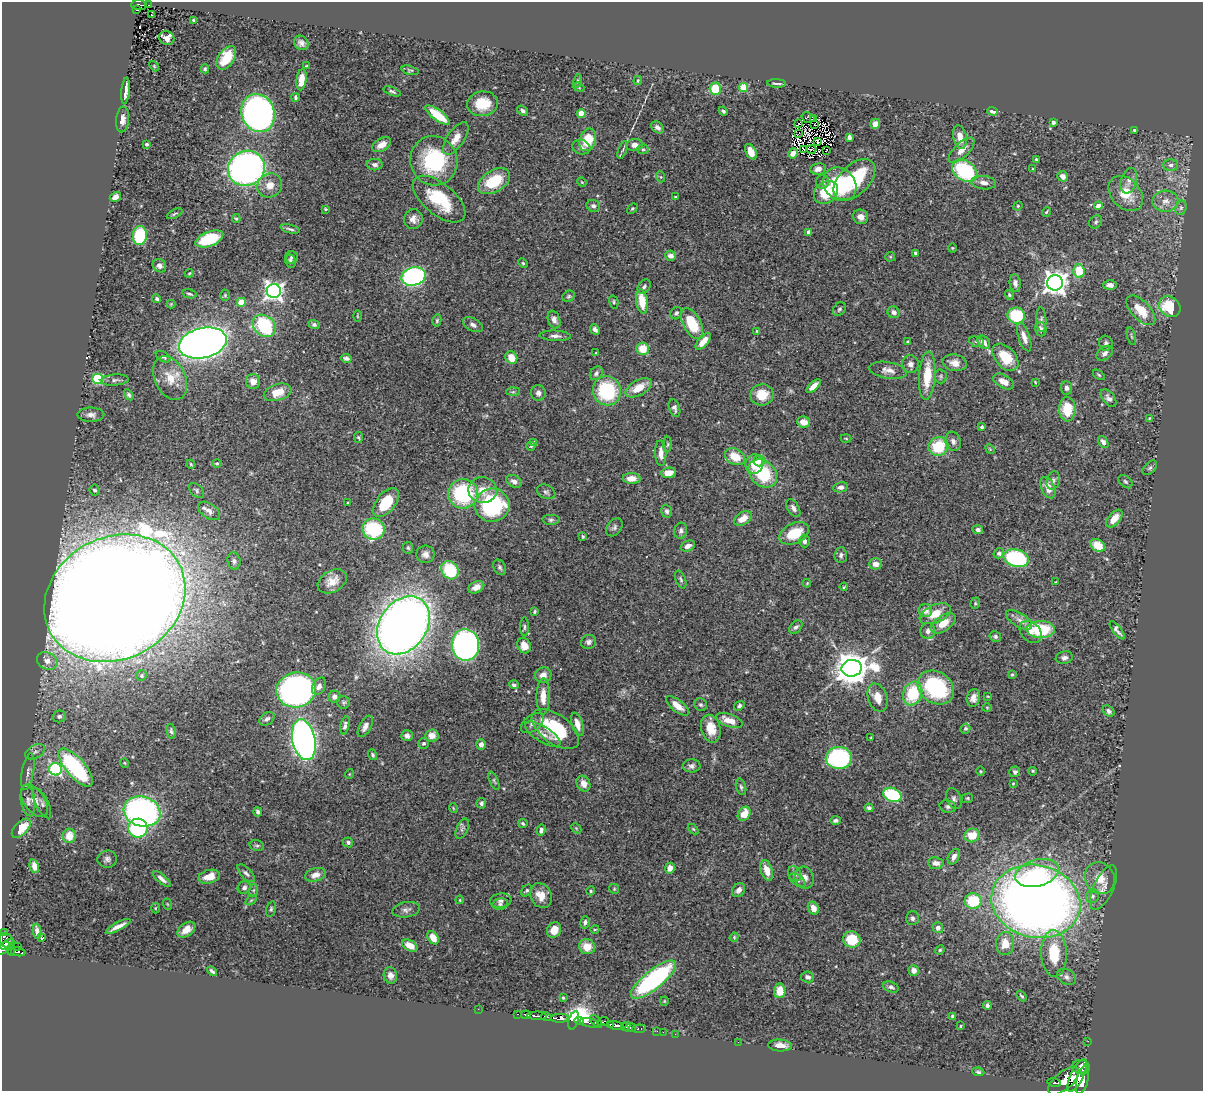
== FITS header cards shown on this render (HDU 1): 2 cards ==
NAXIS1  =                 1201
NAXIS2  =                 1089

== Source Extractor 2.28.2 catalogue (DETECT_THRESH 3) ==
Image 1201 x 1089 px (HDU 1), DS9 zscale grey, 1 PNG px = 1 image px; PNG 1205 x 1093 px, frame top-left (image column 1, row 1089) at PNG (2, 2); each listed source drawn as its Kron ellipse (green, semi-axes under 4 px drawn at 4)
Background 0.88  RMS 0.028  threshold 0.0844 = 3 sigma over >= 5 px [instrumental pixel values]
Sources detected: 452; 7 with non-positive FLUX_AUTO (blend fragments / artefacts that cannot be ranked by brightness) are neither listed nor drawn; the other 445 listed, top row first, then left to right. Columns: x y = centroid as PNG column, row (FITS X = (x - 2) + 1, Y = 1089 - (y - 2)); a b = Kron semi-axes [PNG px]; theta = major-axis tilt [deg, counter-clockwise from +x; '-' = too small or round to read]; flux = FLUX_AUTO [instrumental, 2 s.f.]
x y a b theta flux
139 5 8 5 -3 110
148 5 3 2 - 13
137 10 4 2 - 33
151 15 2 2 - 1.9
193 20 4 3 - 2.7
167 38 8 6 -19 14
301 43 8 6 -45 8.4
226 58 13 8 57 43
154 66 6 3 -47 2.2
307 66 3 3 - 2.1
205 69 4 4 - 3.2
410 70 9 4 -15 2.9
301 80 11 5 83 17
578 81 7 3 80 2.7
638 81 4 3 - 2.4
777 83 9 2 -3 4.3
579 87 6 4 -23 2.4
743 88 4 4 - 52
715 89 6 5 - 51
125 91 13 3 84 13
392 91 9 3 -21 4
295 97 4 3 - 3.2
482 104 15 12 7 47
523 111 6 4 -38 5
723 111 4 3 - 3.8
992 111 5 4 - 9.3
258 113 19 16 -69 800
581 114 4 4 - 47
437 115 14 5 -37 55
808 118 7 5 -19 5.5
813 118 2 2 - 270
123 119 13 6 84 11
1053 122 4 3 - 4.3
798 123 3 2 - 0.8
815 124 3 2 - 1.5
875 124 5 5 - 16
658 127 7 5 -40 8.6
1134 131 4 3 - 3.1
799 133 3 2 - 2.4
849 137 4 4 - 6.6
960 137 12 6 -79 18
456 138 19 8 56 20
588 140 11 8 71 54
817 142 3 2 - 1.1
146 144 3 3 - 4.2
382 145 10 6 31 15
634 145 8 6 7 12
581 147 9 7 -16 7.6
643 149 5 5 - 3
812 149 5 2 - 0.78
623 150 9 3 69 3.9
804 150 4 2 - 4.6
962 150 16 7 44 17
826 151 3 2 - 2.1
751 152 8 5 -63 26
793 153 5 4 - 9.9
1036 159 4 2 - 2.2
434 161 25 23 -68 150
375 165 8 5 -2 6.7
1171 165 7 5 -1 5.8
246 168 19 17 27 790
818 169 7 5 10 8.3
1033 169 3 2 - 1.3
965 171 14 9 -34 160
1063 176 5 5 - 9.7
661 177 6 3 -71 1.7
854 180 25 15 44 110
494 181 17 10 31 72
1129 181 13 7 74 12
582 182 5 4 - 1.6
823 182 7 6 - 5.2
984 183 12 6 -6 11
840 184 18 15 -46 100
270 185 13 11 37 21
826 192 13 10 37 59
1126 194 20 14 -47 46
115 197 6 4 31 10
675 197 3 2 - 2.1
439 199 31 15 -39 96
1165 201 13 10 3 17
593 206 7 6 - 5.2
1018 206 5 4 - 2.1
1098 206 4 4 - 16
1181 208 7 5 69 4.5
325 209 3 2 - 1.9
632 209 6 4 40 2.3
1046 212 5 3 - 2.2
175 214 8 3 27 2.8
861 217 8 7 - 12
236 219 4 4 - 2.4
413 219 10 9 - 12
1096 222 7 5 47 3.8
290 229 9 3 -14 4.2
809 232 4 4 - 15
140 235 9 7 83 150
209 239 14 7 22 100
952 248 4 4 - 2.1
915 253 4 3 - 3.3
671 256 5 5 - 11
292 257 6 6 - 3.8
890 257 5 4 - 2.1
290 261 6 5 - 4.5
523 263 5 4 - 2.5
159 266 7 6 - 6.9
1079 271 7 5 -86 49
189 273 5 3 - 1.8
413 276 12 9 15 330
1015 283 9 5 -84 7.2
1055 283 8 7 - 1600
1110 285 7 5 0 9.3
644 287 8 5 55 4.9
274 291 7 7 - 910
190 294 7 3 -14 3.4
225 295 5 4 - 2.8
1009 295 5 4 - 2.4
569 296 6 5 - 3.3
157 299 4 4 - 3.5
642 301 12 6 -81 38
241 302 4 4 - 39
614 302 7 4 -77 2.8
171 304 4 4 - 1.7
1170 307 11 9 -40 75
839 309 7 5 50 3.9
1141 310 18 9 -46 40
894 312 6 5 - 6.6
676 313 6 5 - 4.6
357 316 6 4 -89 1.9
1016 316 9 8 - 120
437 320 6 4 76 3.1
554 320 9 6 -70 9.8
1041 320 12 5 -87 5.4
692 323 16 9 -63 67
314 324 5 4 - 5.1
473 325 10 6 -28 7.7
264 326 13 10 -40 150
1041 329 7 5 -74 7.4
595 330 6 4 -50 6.6
757 331 4 3 - 1.7
555 336 15 5 -2 8.4
1131 336 9 3 -75 2.7
1024 337 15 5 -71 13
703 341 10 5 49 18
908 342 4 3 - 2.3
977 342 8 5 -19 3.7
984 342 7 5 -47 13
203 343 24 15 13 1700
1106 343 7 6 - 4.9
643 349 6 6 - 38
596 353 3 3 - 2.3
1105 353 9 6 39 6.7
163 357 8 4 -32 4.2
1005 357 16 10 -48 54
346 358 5 4 - 5
511 358 6 5 - 25
955 363 12 8 -11 16
910 364 9 8 - 9.1
888 370 19 8 -9 14
596 373 7 5 53 5.3
1099 375 7 3 -36 2.5
927 376 24 8 86 54
941 376 7 6 - 3.6
170 378 23 15 -65 37
97 379 5 5 - 100
115 380 14 5 4 7.1
253 381 7 7 - 16
1004 382 11 6 -29 15
1035 382 4 2 - 1.5
814 386 9 4 43 14
639 388 14 7 30 31
1067 388 7 5 -85 7.2
607 391 15 14 - 140
278 392 14 8 17 30
513 392 7 4 1 3.3
538 393 7 7 - 8.6
129 395 6 4 -58 3.7
762 395 11 10 - 41
1109 398 10 6 -53 7.8
674 408 9 5 -72 6
1067 409 12 8 -88 51
91 415 13 7 0 10
1149 418 4 3 - 1.7
803 422 6 5 - 19
982 427 4 4 - 3.5
358 437 5 4 - 2.8
846 438 5 3 - 1.9
953 441 10 7 -70 8.5
534 442 4 4 - 6.2
1103 442 6 4 -56 6.4
668 444 8 3 88 2.4
531 446 4 3 - 2
938 446 10 9 - 78
990 449 5 4 - 1.7
661 453 13 5 -88 15
735 457 10 8 -30 37
759 461 5 5 - 13
217 463 4 4 - 2.4
191 464 4 4 - 1.9
754 464 10 9 - 28
1150 468 8 5 44 4
668 473 7 5 4 24
763 473 16 12 -43 110
632 478 9 5 -2 20
514 481 8 5 -28 9.2
1053 481 9 6 75 6.5
1125 482 8 5 -40 3.8
840 487 7 5 10 7.3
1048 488 11 6 -67 18
95 490 5 5 - 5.5
196 490 9 5 -44 4.2
482 490 14 13 - 28
546 492 9 7 -23 5.4
463 494 15 14 - 170
386 502 17 9 52 67
348 503 3 2 - 1.5
492 505 17 16 - 210
793 508 10 5 -59 7.6
209 511 12 7 -35 11
667 511 6 5 - 5.3
743 519 9 6 33 21
1114 519 10 6 49 20
551 520 9 5 0 4.5
614 527 10 7 51 5.9
374 529 11 10 - 140
978 530 5 4 - 5.5
681 531 8 6 77 5.8
794 533 16 10 25 60
583 536 3 3 - 2.3
805 541 6 5 - 6.5
1098 545 8 6 -34 36
688 546 7 5 22 10
408 548 6 5 - 3
999 553 5 5 - 6.9
425 554 9 8 - 9.6
841 555 8 6 84 5.8
1016 558 13 8 -16 210
234 561 8 6 -83 6.2
876 564 6 5 - 14
500 567 8 6 -62 4.4
450 570 10 8 -53 83
681 580 9 5 -69 4.1
332 581 15 10 30 24
1056 582 4 3 - 1.2
807 583 4 3 - 1.6
476 587 8 5 27 10
844 587 4 3 - 2.2
115 598 73 61 28 11000
975 603 6 4 72 2.6
925 610 7 6 - 14
534 612 4 3 - 3
935 614 16 8 23 32
1019 620 15 6 -32 12
943 623 14 7 35 28
403 625 31 23 55 2200
524 627 9 4 90 3.7
796 627 8 5 44 5.1
1041 629 14 8 0 97
1117 630 11 4 -52 6.5
928 631 8 7 - 8.8
1030 632 12 9 -45 15
995 636 6 5 - 4.4
589 642 8 7 - 6.3
465 645 16 13 -83 560
524 646 8 6 -62 18
1064 658 8 6 10 6
47 661 11 8 -27 15
852 668 10 8 5 4200
543 675 8 7 - 13
1012 675 4 3 - 2.2
141 676 5 5 - 3.2
514 685 5 4 - 5
319 686 9 6 59 9.3
936 687 19 15 -35 190
296 690 20 17 12 770
913 694 12 9 70 92
543 696 18 6 89 25
988 696 4 2 - 1.5
334 697 6 6 - 7.8
878 697 14 9 -71 24
973 698 9 6 78 12
344 702 6 6 - 3.2
701 705 7 6 - 3.6
677 706 14 6 -38 22
739 706 5 4 - 4.2
987 707 5 3 - 1.8
1109 711 6 5 - 5.4
59 716 7 6 - 5.3
267 719 8 6 37 6.2
729 720 14 6 -19 26
532 723 13 8 37 9
577 724 12 5 -73 14
345 725 9 4 76 5.3
365 726 12 6 61 9.4
555 729 27 14 -36 120
711 729 14 9 -76 31
965 729 5 4 - 3
171 731 7 4 -78 4.3
543 734 20 8 -32 15
432 735 7 6 - 18
407 736 6 5 - 7
871 737 3 2 - 1.5
304 740 21 11 -78 880
423 743 5 5 - 4.8
481 744 5 5 - 7.7
35 752 11 6 29 7
373 755 5 4 - 3.2
839 758 13 11 2 280
125 763 5 3 - 1.6
692 766 9 6 2 6.8
76 768 24 9 -49 230
56 769 6 6 - 300
980 771 5 3 - 1.9
1033 771 4 3 - 2.1
28 772 19 6 80 12
1015 772 5 5 - 4.3
349 774 5 3 - 1.5
494 781 10 4 -66 3
1013 783 4 3 - 1.5
584 784 8 6 -63 15
741 787 8 5 -74 4
892 795 9 6 -22 130
967 798 6 4 21 2.6
954 799 11 7 -67 6.7
28 801 16 7 -82 11
34 801 18 10 -56 21
42 803 17 6 -64 8.2
481 803 5 5 - 5.2
948 806 8 6 -11 4.9
453 808 5 3 - 1.6
869 808 4 4 - 6
142 812 19 14 -18 590
258 812 4 4 - 5
744 814 7 6 - 28
836 820 5 4 - 5
523 823 5 3 - 2.8
21 828 12 6 46 43
138 828 9 9 - 160
576 828 6 4 -45 2.3
462 829 11 5 67 5.6
693 829 6 4 -44 2.1
541 830 5 3 - 5.7
972 835 8 7 - 35
69 836 7 6 - 27
348 842 5 5 - 4
257 846 7 5 -14 3.9
954 857 8 5 62 9.2
107 859 10 8 7 7.5
936 863 8 6 -6 9.6
34 866 7 4 -76 14
670 868 5 5 - 13
767 870 10 6 -73 24
246 873 11 5 -46 6
1037 873 22 13 16 88
795 874 8 6 -65 6.4
315 875 10 6 16 14
209 877 11 6 14 28
804 878 11 9 -76 13
1100 878 16 14 -58 29
162 879 11 4 -40 7.4
797 880 9 5 -34 5.4
244 887 7 6 - 6.2
1103 888 24 10 65 17
614 889 5 4 - 2.4
254 890 6 4 70 2.9
527 890 6 4 50 3.2
739 890 8 6 51 9.7
591 891 4 4 - 2.4
541 895 13 10 -59 25
1093 896 7 6 - 5.2
251 900 6 3 37 2.3
460 900 4 4 - 1.8
501 901 11 7 7 6.7
973 901 8 8 - 85
1036 901 45 36 -13 2300
167 904 6 3 -70 1.8
500 904 8 5 10 4.8
155 908 5 3 - 1.9
813 908 7 5 -61 14
271 909 8 4 75 3.4
406 910 14 7 10 8.6
912 918 7 6 - 5.3
585 922 6 5 - 6.3
118 926 14 3 28 13
938 928 5 5 - 6.7
595 929 4 3 - 1.5
186 930 10 6 36 18
554 930 8 7 - 21
37 931 7 4 -84 8.3
4 932 4 3 - 25
734 937 5 4 - 2.1
42 938 4 3 - 2.4
433 938 7 5 -60 21
6 940 7 6 - 530
852 940 8 8 - 56
7 944 8 3 30 420
1005 944 11 9 89 31
410 945 8 5 -28 20
17 947 2 2 - 9.3
587 947 8 7 - 23
3 948 9 5 28 610
11 950 5 3 - 64
940 950 5 4 - 2.3
18 952 7 3 -11 130
1054 953 23 13 -88 69
914 970 5 5 - 10
212 971 6 3 -43 4.7
390 975 8 7 - 10
808 977 6 5 - 7.2
1066 977 10 7 -30 7.8
653 980 28 9 39 330
891 987 8 5 -19 5.2
780 991 7 6 - 31
1022 996 6 3 -51 2.7
563 998 3 3 - 1.9
664 1001 4 4 - 1.8
987 1005 4 4 - 4
478 1009 2 2 - 7.2
517 1014 3 2 - 140
526 1015 5 3 - 250
537 1016 10 3 -1 940
953 1016 4 3 - 3.8
546 1017 5 3 - 690
560 1018 9 4 0 1900
574 1020 9 5 72 150
579 1021 5 4 - 2100
596 1021 7 4 -47 300
603 1022 6 3 20 290
589 1023 10 3 -13 470
610 1024 3 2 - 240
616 1026 8 4 -10 890
626 1026 5 4 - 980
961 1026 4 2 - 1.6
630 1028 6 3 10 430
639 1029 7 3 5 84
657 1031 2 2 - 16
663 1032 2 2 - 14
675 1034 2 2 - 12
1088 1041 2 2 - 12
738 1042 2 2 - 33
780 1045 12 6 -4 15
1081 1067 8 7 - 810
978 1072 6 4 -8 2.8
1077 1075 18 6 65 5000
1082 1079 15 5 76 4200
1064 1081 19 8 40 4800
1054 1083 7 3 -13 780
At the frame edge (FLAGS 8, measured only in part): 1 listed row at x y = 3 948
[7 non-positive-flux detections neither listed nor drawn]